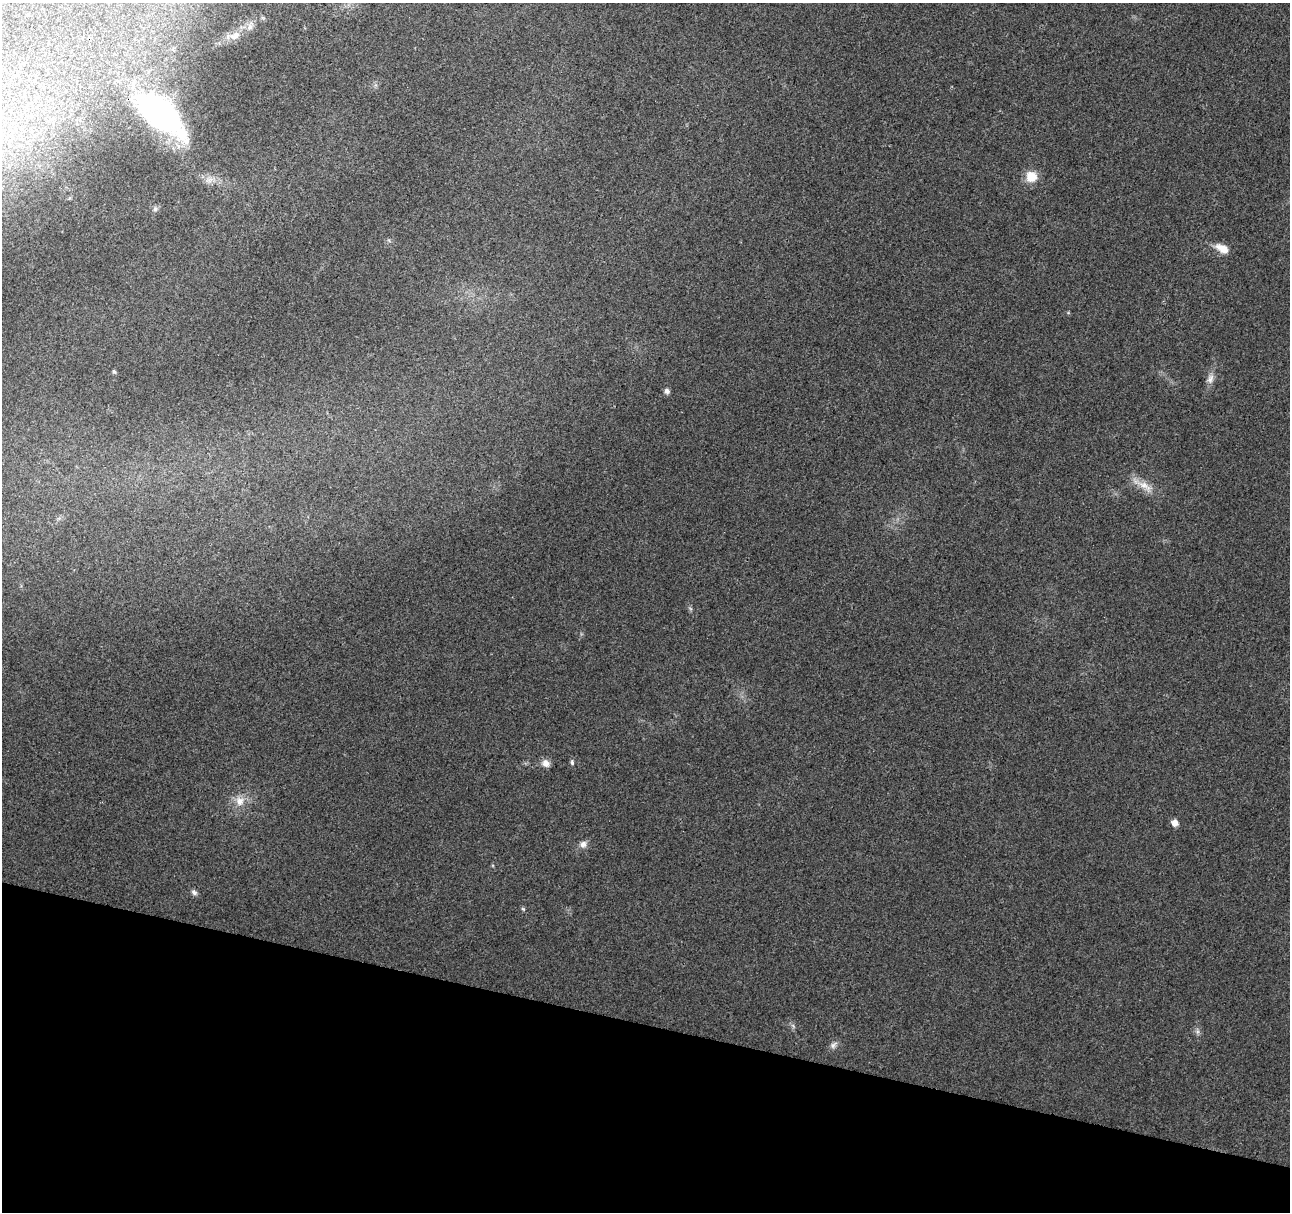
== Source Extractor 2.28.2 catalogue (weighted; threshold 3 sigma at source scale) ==
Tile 15 of 4 x 4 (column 3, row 4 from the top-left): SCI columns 2595-3882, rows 233-1442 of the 5178 x 5357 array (HDU 1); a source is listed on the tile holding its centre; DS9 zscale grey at full resolution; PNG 1292 x 1214 px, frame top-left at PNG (2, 3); no overlay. Shown black and unused: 16% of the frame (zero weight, under 3 of 4 exposures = <1% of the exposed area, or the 3 px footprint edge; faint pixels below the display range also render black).
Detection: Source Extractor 2.28.2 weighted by HDU 2 'WHT'; one run over the whole footprint, this tile lists its part. Background 0.0265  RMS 0.0036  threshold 0.0164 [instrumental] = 3 sigma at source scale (4.5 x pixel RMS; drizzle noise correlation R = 1.50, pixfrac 1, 0.0396/0.0396 arcsec/px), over >= 5 px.
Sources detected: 18; all 18 listed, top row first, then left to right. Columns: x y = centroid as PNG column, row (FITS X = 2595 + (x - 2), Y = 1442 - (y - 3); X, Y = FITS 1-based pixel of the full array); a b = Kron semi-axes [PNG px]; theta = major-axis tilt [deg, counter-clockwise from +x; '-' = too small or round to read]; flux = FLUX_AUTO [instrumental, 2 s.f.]
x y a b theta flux
250 26 13 6 73 2
235 36 16 10 32 3.6
161 116 62 28 -41 98
1031 177 13 12 - 6
155 209 7 6 - 0.89
1222 248 15 8 -28 4.9
114 371 5 4 - 0.63
1210 379 13 8 74 2.2
667 391 7 6 - 1.1
1143 485 39 9 -30 5.5
572 762 8 5 -88 0.75
546 763 10 9 - 2.2
240 801 13 12 - 4.1
1175 823 8 7 - 2.1
583 844 10 8 64 1.9
194 892 9 6 -48 1.1
523 909 7 4 -45 0.53
833 1045 11 7 42 1.5